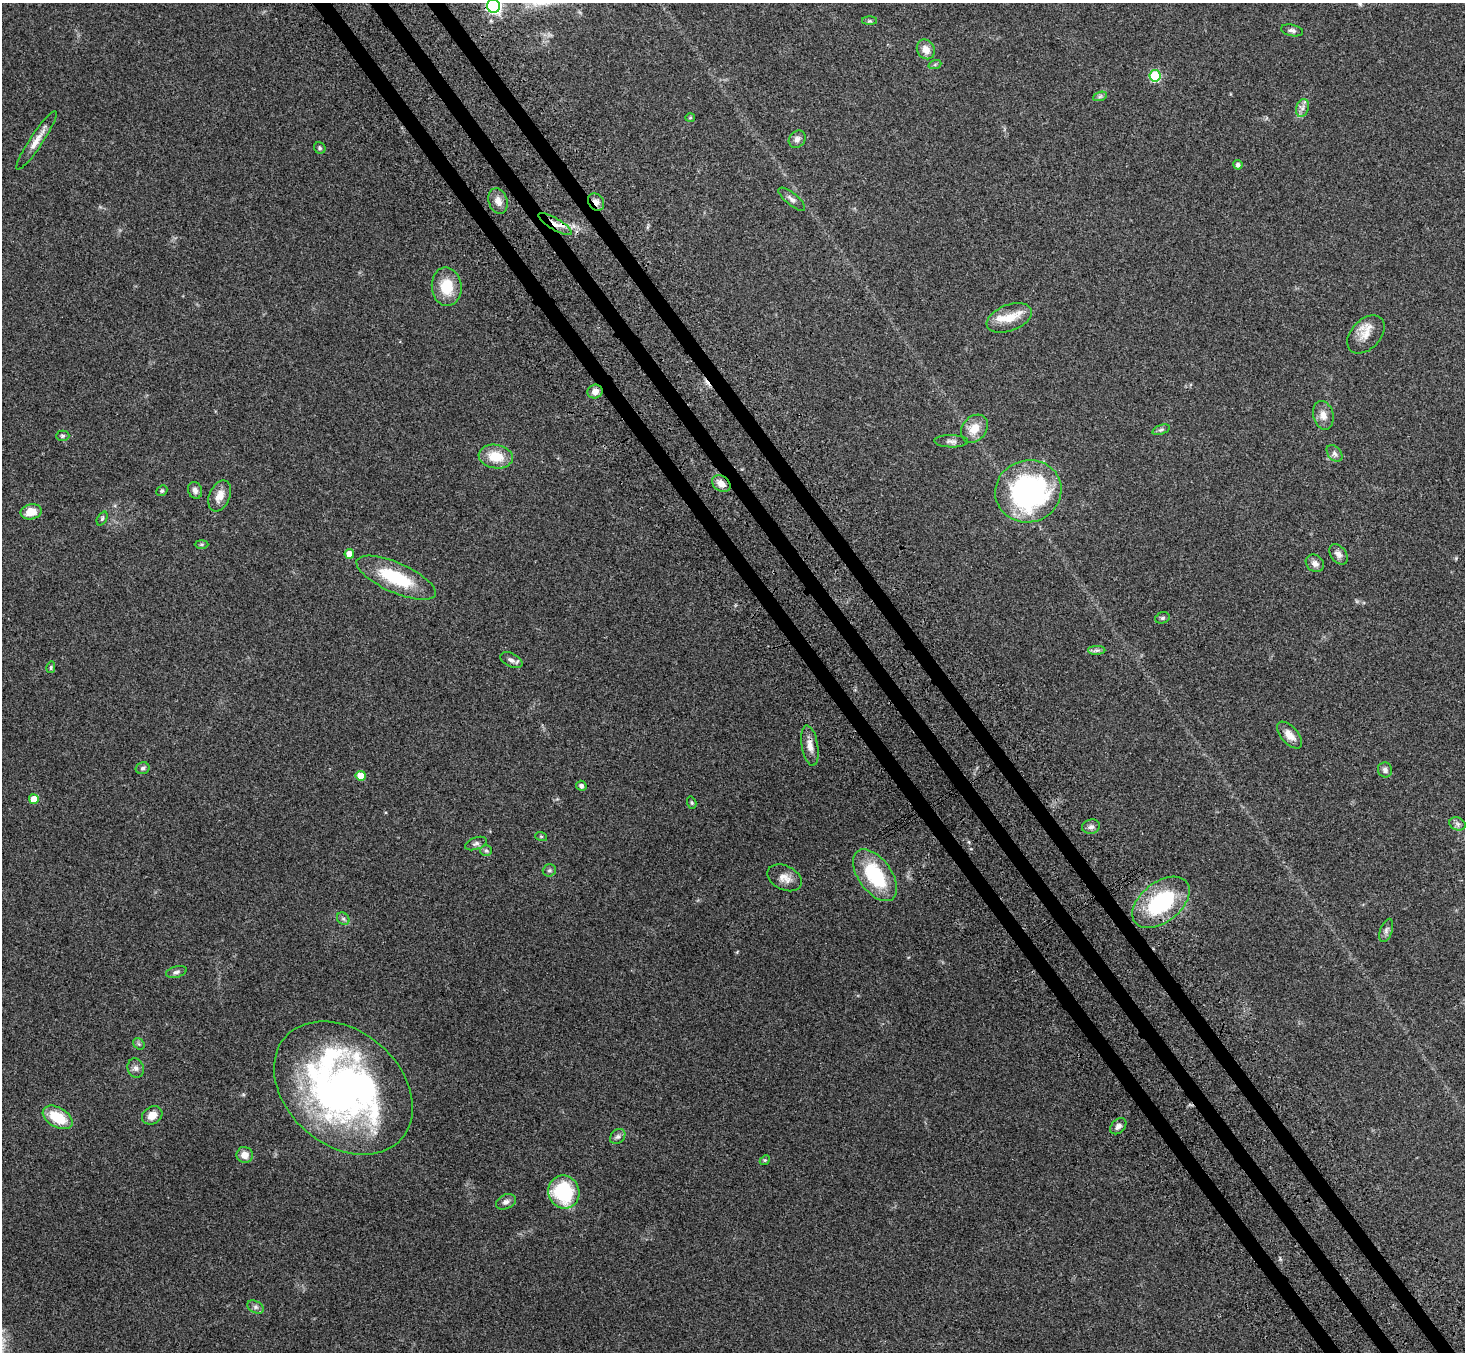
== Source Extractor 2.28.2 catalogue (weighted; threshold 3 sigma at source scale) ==
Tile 6 of 4 x 4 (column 2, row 2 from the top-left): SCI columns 1544-3006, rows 3056-4405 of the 6010 x 5974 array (HDU 1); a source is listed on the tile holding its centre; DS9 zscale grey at full resolution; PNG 1467 x 1354 px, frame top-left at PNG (2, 3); each listed source drawn as its Kron ellipse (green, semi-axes under 4 px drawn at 4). Shown black and unused: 4% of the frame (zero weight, under 3 of 4 exposures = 5% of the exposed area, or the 3 px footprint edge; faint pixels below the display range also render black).
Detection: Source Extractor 2.28.2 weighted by HDU 2 'WHT'; one run over the whole footprint, this tile lists its part. Background 0.204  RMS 0.0084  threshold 0.0379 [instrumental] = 3 sigma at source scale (4.5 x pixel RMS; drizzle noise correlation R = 1.50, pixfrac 1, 0.05/0.05 arcsec/px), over >= 5 px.
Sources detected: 78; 1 cosmic-ray / hot-pixel residue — neither listed nor drawn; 1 inside a brighter listed object's ellipse — not listed separately; the other 76 listed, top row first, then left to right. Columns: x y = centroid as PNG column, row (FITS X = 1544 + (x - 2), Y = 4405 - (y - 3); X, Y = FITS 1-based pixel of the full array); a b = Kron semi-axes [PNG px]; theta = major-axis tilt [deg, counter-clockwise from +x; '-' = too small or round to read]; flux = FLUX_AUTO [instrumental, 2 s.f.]
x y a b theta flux
494 6 6 6 - 180
870 21 7 4 0 1.4
1292 30 11 5 -12 2.5
926 49 10 8 -57 7.1
935 64 6 4 20 1.2
1155 76 5 5 - 51
1100 96 7 4 19 1.7
1302 108 9 6 73 3.5
690 117 5 3 - 0.85
797 139 9 7 47 3.7
36 140 35 6 56 9.4
320 148 6 5 - 1.5
1238 165 4 4 - 2.9
792 199 16 6 -40 3.8
498 201 13 9 -72 6.3
596 202 9 7 -52 4.5
555 224 19 6 -30 8.1
447 287 19 15 -85 23
1009 318 24 13 21 16
1366 334 22 14 46 12
595 392 7 7 - 5.2
1323 415 14 10 -77 6.7
974 429 15 12 50 12
1161 430 9 4 18 1.8
63 436 7 5 2 1.5
951 441 17 6 -1 3.7
1334 453 9 6 -50 2.8
496 456 17 11 -8 19
721 484 10 7 -35 7.3
195 490 8 7 - 3.7
162 491 6 5 - 1.4
1028 491 33 31 19 180
220 496 16 10 66 9
31 512 10 7 11 12
102 518 7 5 64 1.4
201 544 7 4 0 1.1
349 554 5 5 - 9.8
1338 554 11 7 -52 4.2
1315 563 10 8 -39 4.6
396 578 43 15 -24 44
1162 618 7 5 17 1.7
1097 650 8 4 1 2.2
511 660 12 6 -25 3.5
51 667 6 4 76 1.2
1290 735 16 8 -48 8.5
810 746 20 8 -80 7.4
143 768 7 6 - 2
1385 770 7 7 - 2.8
361 776 5 5 - 14
581 786 5 5 - 2.4
34 799 5 5 - 11
692 803 6 4 -72 1.2
1457 824 8 6 -21 2.7
1091 827 9 7 15 3.1
541 836 6 4 -19 0.92
476 844 11 6 20 2.7
486 851 6 5 - 1.5
549 870 7 6 - 1.8
875 875 30 16 -54 53
785 878 18 12 -26 8
1161 902 33 20 38 73
343 919 7 5 -43 1.8
1386 930 12 6 70 2.9
176 972 10 5 14 2.5
139 1044 6 5 - 1.4
136 1068 10 8 -73 3.2
343 1088 77 57 -41 400
152 1115 11 8 30 8.5
58 1117 16 9 -30 27
1118 1126 9 6 44 3.5
618 1136 8 6 42 2.6
245 1155 8 8 - 7
765 1160 5 4 - 0.98
564 1192 17 15 -68 56
506 1202 10 7 24 3.4
256 1307 9 6 -27 2.4
Overlapping masked pixels (flux is a lower limit): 4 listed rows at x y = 596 202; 555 224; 595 392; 721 484
Isophote crosses this tile's border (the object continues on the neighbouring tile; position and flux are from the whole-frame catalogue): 1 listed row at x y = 494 6